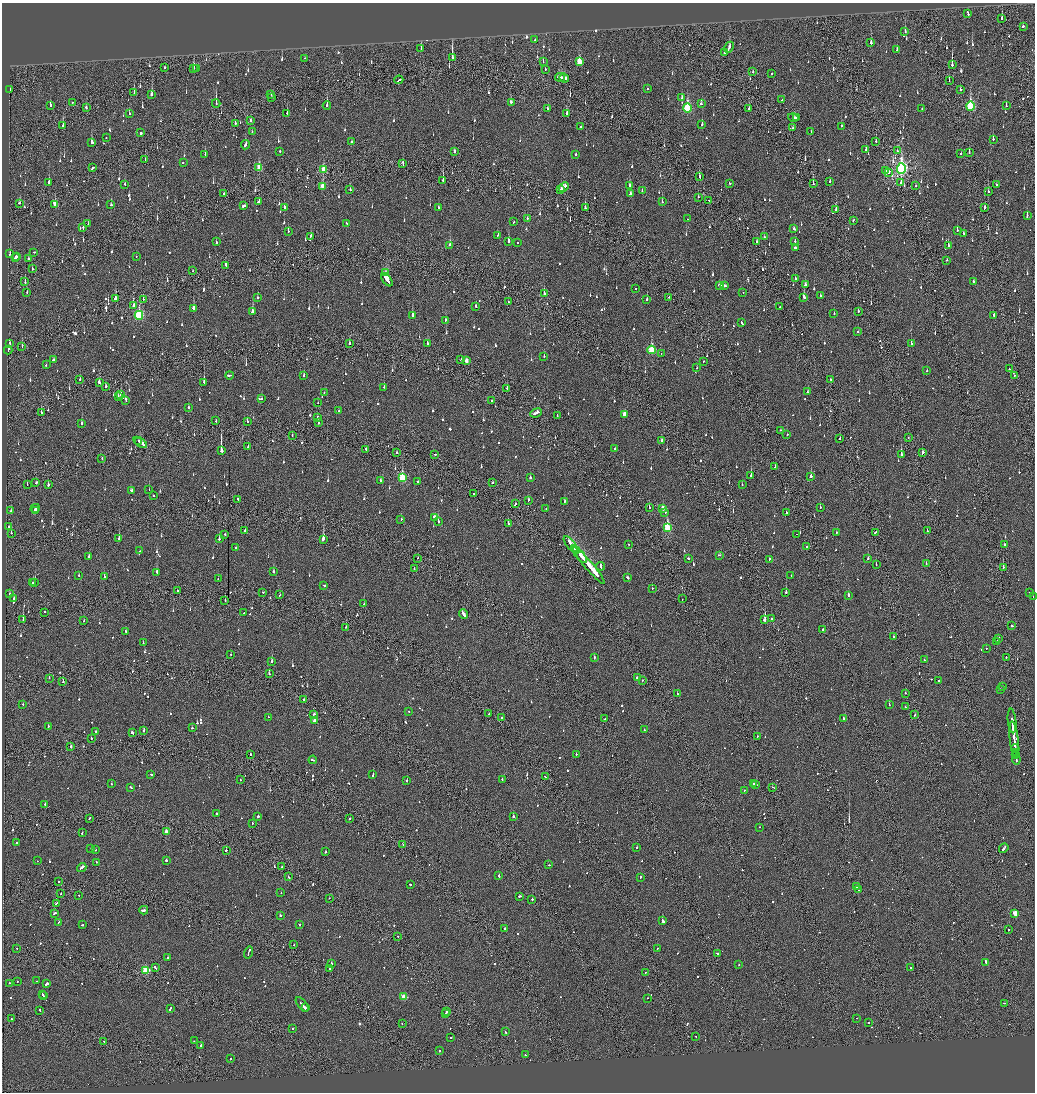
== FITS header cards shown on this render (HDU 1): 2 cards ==
NAXIS1  =                 2065
NAXIS2  =                 2180

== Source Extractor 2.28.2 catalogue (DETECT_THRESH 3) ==
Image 2065 x 2180 px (HDU 1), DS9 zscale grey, zoomed out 1/2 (1 PNG px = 2 x 2 image px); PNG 1037 x 1094 px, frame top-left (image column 1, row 2179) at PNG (2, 3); each listed source drawn as its Kron ellipse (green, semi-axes under 4 px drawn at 4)
Background -0.142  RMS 0.074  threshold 0.223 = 3 sigma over >= 5 px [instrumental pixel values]
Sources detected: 1348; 59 cannot appear on this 1/2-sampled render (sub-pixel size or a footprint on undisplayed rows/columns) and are neither listed nor drawn; of the other 1289, the 500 brightest by FLUX_AUTO listed and drawn (789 fainter detections omitted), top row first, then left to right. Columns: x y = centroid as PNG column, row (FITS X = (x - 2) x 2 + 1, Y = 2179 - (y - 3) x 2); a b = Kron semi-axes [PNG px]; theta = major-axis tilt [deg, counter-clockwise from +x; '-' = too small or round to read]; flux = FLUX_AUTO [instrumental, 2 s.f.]
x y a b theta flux
968 13 4 2 - 170
1002 18 4 2 - 380
1023 26 3 2 - 59
905 32 3 2 - 120
535 40 2 2 - 260
871 43 3 2 - 100
729 47 5 2 - 140
421 48 3 2 - 67
897 50 2 2 - 55
724 52 2 2 - 71
452 57 4 1 - 1100
305 58 2 2 - 61
543 62 2 1 - 59
579 62 4 3 - 350
952 65 3 1 - 1500
165 67 2 2 - 110
194 68 3 2 - 400
196 68 2 1 - 71
545 69 2 2 - 81
753 72 2 1 - 280
771 74 2 2 - 63
560 77 5 2 - 280
564 78 5 3 - 180
399 80 4 2 - 190
949 81 2 1 - 96
648 88 2 2 - 64
10 89 2 2 - 220
960 89 2 2 - 82
134 93 3 1 - 76
152 94 2 2 - 370
271 95 2 1 - 54
272 98 2 2 - 210
682 98 3 2 - 350
782 100 2 1 - 120
511 102 2 2 - 370
72 103 2 1 - 83
216 103 4 1 - 280
701 104 3 2 - 65
50 105 4 2 - 110
327 106 4 2 - 210
970 106 4 3 - 1300
1006 106 2 2 - 170
86 107 3 2 - 100
547 108 2 2 - 69
687 108 4 3 - 1100
749 109 2 2 - 52
922 109 2 1 - 180
287 113 3 2 - 54
129 114 3 2 - 60
567 114 3 2 - 160
793 118 5 2 - 290
797 118 3 2 - 150
250 121 2 2 - 150
235 123 3 2 - 110
702 125 3 2 - 91
63 126 3 2 - 220
842 126 3 2 - 120
581 127 3 2 - 120
793 128 3 2 - 66
252 132 3 2 - 120
811 132 2 2 - 59
141 133 2 2 - 270
106 138 2 2 - 130
993 139 3 2 - 91
876 141 2 2 - 130
351 142 3 2 - 160
92 143 3 2 - 320
246 145 5 2 - 180
866 150 2 2 - 92
897 150 2 2 - 120
280 151 2 2 - 74
455 151 3 2 - 89
969 153 3 2 - 58
205 154 3 1 - 51
576 154 2 2 - 81
961 154 2 2 - 56
145 160 2 1 - 68
183 162 2 2 - 56
403 164 4 1 - 220
259 167 4 3 - 340
92 168 4 2 - 220
901 168 5 4 - 3800
324 169 4 3 - 390
886 170 2 2 - 52
889 173 4 1 - 160
699 177 3 2 - 89
443 180 2 2 - 670
830 181 3 2 - 92
901 182 3 2 - 190
49 183 2 2 - 270
729 183 3 2 - 78
125 184 2 2 - 62
813 184 3 2 - 160
630 185 3 2 - 180
916 185 3 1 - 51
996 185 2 2 - 57
323 186 4 3 - 290
564 187 5 3 - 190
350 190 2 2 - 73
561 190 3 2 - 150
642 191 3 2 - 69
988 192 2 1 - 69
224 194 2 2 - 110
630 194 3 2 - 68
698 197 3 1 - 110
709 200 2 1 - 52
258 202 3 2 - 150
662 202 2 2 - 210
19 203 3 2 - 68
55 204 3 2 - 190
111 205 2 2 - 180
244 206 3 2 - 230
284 207 3 2 - 180
438 208 2 2 - 230
585 208 3 2 - 240
985 208 3 2 - 260
836 210 4 2 - 180
1027 216 4 2 - 70
527 219 3 2 - 55
688 219 2 1 - 68
853 221 2 2 - 55
514 222 2 2 - 63
346 223 2 2 - 58
88 224 2 2 - 74
83 228 3 2 - 90
794 229 3 2 - 78
957 230 3 2 - 120
288 232 2 2 - 120
963 233 2 2 - 80
498 235 2 2 - 92
311 236 2 2 - 68
764 237 2 2 - 54
508 241 3 2 - 400
757 241 3 2 - 68
795 241 2 2 - 58
216 242 3 2 - 99
518 243 2 2 - 66
450 245 2 2 - 290
948 246 2 2 - 450
795 247 3 2 - 61
34 252 2 2 - 100
10 254 3 2 - 83
16 256 2 2 - 120
136 256 2 2 - 59
15 258 3 2 - 210
28 258 2 2 - 310
947 260 2 1 - 110
226 265 2 2 - 100
32 268 2 1 - 60
193 271 2 1 - 69
385 273 3 3 - 99
795 278 2 2 - 65
387 280 7 2 -54 930
973 281 2 2 - 82
25 282 3 2 - 74
805 285 2 2 - 120
720 286 4 2 - 270
724 286 4 2 - 140
635 289 2 2 - 54
27 292 2 2 - 53
743 292 2 2 - 62
544 293 3 2 - 99
820 295 2 2 - 67
257 297 2 2 - 150
669 297 2 2 - 60
804 297 3 2 - 330
115 299 3 3 - 160
143 299 2 2 - 62
647 299 2 2 - 140
508 302 2 2 - 59
133 306 3 2 - 120
476 306 3 2 - 77
779 307 2 1 - 83
194 308 3 2 - 270
858 311 2 2 - 66
252 312 3 2 - 480
834 314 2 2 - 89
139 315 4 3 - 1200
412 315 3 2 - 140
994 315 2 2 - 61
446 320 2 2 - 81
742 323 3 2 - 110
858 332 2 2 - 220
10 343 3 2 - 77
349 343 2 2 - 72
427 343 3 2 - 110
911 343 2 2 - 110
22 346 3 1 - 54
8 350 4 2 - 180
651 350 4 3 - 770
661 353 2 1 - 55
544 356 2 2 - 51
53 360 3 2 - 120
461 360 2 2 - 60
466 361 3 2 - 89
703 361 2 1 - 150
46 365 2 2 - 140
697 368 2 2 - 68
1009 369 2 2 - 50
927 371 2 2 - 78
230 375 4 2 - 190
304 376 3 2 - 92
1014 376 2 2 - 100
80 379 2 2 - 53
831 380 2 1 - 65
99 382 3 2 - 140
204 382 3 2 - 270
106 386 2 1 - 1100
384 387 2 2 - 52
507 388 2 1 - 58
324 392 2 2 - 69
808 392 2 2 - 62
121 395 2 2 - 490
118 396 2 2 - 66
262 399 2 2 - 57
126 401 2 2 - 61
491 401 2 1 - 51
318 402 2 2 - 57
188 407 2 2 - 68
338 411 2 2 - 330
41 413 3 2 - 220
536 413 6 2 22 220
624 414 3 3 - 150
557 415 2 1 - 55
318 417 2 2 - 87
216 421 2 1 - 330
247 421 2 2 - 70
82 423 2 2 - 180
318 423 2 2 - 56
780 430 2 2 - 50
292 435 2 2 - 63
787 435 2 2 - 58
908 437 2 1 - 51
840 438 3 1 - 82
139 441 3 2 - 100
662 441 3 2 - 92
140 442 7 2 -35 330
248 447 2 2 - 60
366 449 2 2 - 79
615 449 2 2 - 120
221 451 4 2 - 1700
397 453 2 2 - 87
923 453 3 2 - 96
434 454 2 2 - 78
901 455 3 2 - 330
102 458 2 1 - 67
775 467 2 2 - 58
751 475 2 2 - 360
811 476 3 2 - 210
402 477 4 3 - 880
530 477 2 2 - 170
381 480 2 2 - 55
418 481 2 2 - 130
36 482 3 2 - 90
492 483 2 2 - 110
27 485 2 1 - 55
48 485 2 2 - 210
742 485 2 2 - 93
131 490 3 2 - 80
149 490 2 1 - 96
473 493 2 1 - 56
153 496 2 2 - 62
238 499 2 1 - 66
528 500 3 2 - 120
565 501 3 2 - 110
515 504 2 2 - 61
820 507 2 2 - 110
35 508 4 2 - 140
649 508 2 2 - 120
663 508 3 3 - 140
546 509 2 2 - 92
35 510 3 1 - 68
11 511 2 2 - 75
665 512 2 1 - 54
786 512 2 2 - 65
435 517 4 2 - 170
401 519 2 1 - 86
438 522 2 2 - 210
508 523 2 2 - 170
9 527 2 2 - 83
667 528 4 3 - 900
245 530 2 2 - 62
927 531 2 2 - 69
836 532 2 2 - 53
875 532 3 2 - 160
11 533 2 2 - 77
225 534 2 2 - 64
796 534 2 1 - 160
119 538 2 2 - 160
219 539 2 2 - 130
323 539 3 2 - 1100
571 544 10 2 -50 1400
628 544 2 2 - 56
1004 544 2 2 - 160
807 547 2 1 - 87
236 548 2 2 - 73
140 551 2 1 - 62
576 551 3 2 - 350
579 554 11 2 -49 1600
719 555 3 2 - 100
89 556 2 2 - 82
418 558 2 1 - 120
688 558 2 2 - 82
769 559 2 2 - 220
868 559 2 2 - 110
926 563 2 2 - 52
876 565 2 2 - 240
589 566 23 2 -49 3500
601 566 4 2 - 330
1003 567 2 2 - 160
414 568 2 2 - 56
273 571 2 2 - 110
157 572 2 2 - 260
79 575 2 2 - 57
791 575 2 2 - 81
104 576 2 2 - 280
627 578 3 2 - 100
218 579 2 1 - 51
33 583 2 2 - 68
35 583 3 2 - 280
324 585 2 2 - 170
652 588 2 2 - 67
177 591 2 2 - 110
263 592 2 2 - 220
786 592 2 2 - 480
1030 593 2 2 - 63
9 594 2 2 - 59
280 595 2 2 - 90
848 595 3 2 - 200
1033 597 2 1 - 240
14 598 2 2 - 94
682 599 2 1 - 79
225 601 2 1 - 67
364 604 2 2 - 54
45 612 2 2 - 78
244 613 2 1 - 60
463 614 5 2 - 230
772 618 2 2 - 50
23 619 2 1 - 380
765 620 2 2 - 2200
84 621 2 2 - 50
1012 626 3 2 - 79
346 627 2 2 - 61
823 629 2 2 - 64
126 631 2 2 - 84
893 637 2 2 - 62
998 638 4 1 - 180
996 641 4 2 - 200
143 643 2 2 - 59
986 648 2 2 - 77
231 654 2 2 - 59
1006 657 2 2 - 71
594 658 2 2 - 82
924 660 2 2 - 52
271 661 3 2 - 220
269 674 2 2 - 110
49 678 2 1 - 62
637 678 3 2 - 78
642 680 2 1 - 300
938 681 2 1 - 96
63 682 2 1 - 250
1002 686 2 1 - 64
1001 689 2 2 - 68
905 693 2 2 - 51
677 694 2 2 - 70
304 699 3 2 - 89
23 705 2 2 - 110
889 705 2 1 - 270
905 707 2 2 - 110
408 711 2 2 - 55
314 714 3 2 - 83
489 714 2 2 - 61
915 715 2 2 - 120
268 717 2 2 - 110
502 718 2 2 - 68
843 718 2 2 - 190
605 719 2 1 - 70
315 720 3 2 - 120
1012 721 12 2 -84 470
48 726 2 2 - 91
192 728 2 2 - 58
144 730 2 2 - 86
644 730 2 2 - 110
96 731 2 2 - 82
132 733 3 2 - 91
757 736 2 2 - 54
91 738 2 2 - 86
1014 740 18 2 -84 1000
71 747 2 2 - 200
1015 749 4 2 - 370
1015 753 3 1 - 170
251 754 2 2 - 100
576 754 2 2 - 74
1016 755 3 1 - 190
1016 759 5 2 - 230
313 760 4 2 - 170
151 774 2 2 - 120
373 774 3 2 - 210
545 777 2 1 - 94
240 780 2 2 - 52
502 780 2 2 - 77
407 781 2 2 - 66
111 784 2 2 - 57
753 784 2 2 - 90
756 784 2 2 - 100
131 787 3 2 - 160
772 787 2 1 - 350
744 790 2 2 - 54
45 804 2 1 - 160
216 813 2 2 - 68
513 816 2 2 - 210
258 817 2 2 - 180
89 818 3 2 - 120
350 818 2 2 - 68
252 823 2 2 - 82
759 827 2 2 - 61
166 832 3 2 - 190
82 833 2 2 - 66
16 843 2 2 - 64
403 844 2 1 - 100
637 847 2 2 - 190
1004 848 5 2 - 150
91 849 2 2 - 73
96 850 2 2 - 50
226 850 2 1 - 120
326 852 2 2 - 77
166 860 2 2 - 240
37 861 2 2 - 57
96 862 2 2 - 100
549 865 2 2 - 55
82 867 5 2 - 230
282 867 2 2 - 110
499 876 3 2 - 64
288 877 2 2 - 82
640 877 2 2 - 76
58 881 2 2 - 59
410 884 2 2 - 79
856 887 4 2 - 160
858 890 3 1 - 130
281 893 2 2 - 58
61 894 2 2 - 50
79 895 2 2 - 86
520 896 3 2 - 120
329 898 2 1 - 61
532 899 2 2 - 110
56 903 4 2 - 160
144 910 4 2 - 210
54 913 4 2 - 110
1015 913 3 3 - 280
280 915 3 2 - 280
663 921 3 2 - 1100
59 922 3 2 - 200
82 925 3 2 - 98
300 925 2 2 - 60
504 929 2 2 - 260
1008 929 2 2 - 75
398 937 2 1 - 85
294 945 2 1 - 91
17 948 2 1 - 65
657 948 2 2 - 64
248 952 6 2 72 210
717 953 2 2 - 120
168 958 2 2 - 75
986 962 3 2 - 550
332 964 2 2 - 150
739 965 2 2 - 74
155 968 3 2 - 140
910 968 2 2 - 100
330 969 2 2 - 77
146 970 3 3 - 830
645 972 2 2 - 54
36 981 2 2 - 55
17 982 2 2 - 58
9 983 2 2 - 77
47 984 4 2 - 570
42 994 2 2 - 120
43 996 2 2 - 92
404 997 3 3 - 460
647 998 2 2 - 52
1004 1003 2 1 - 100
302 1004 8 2 -50 420
170 1008 4 2 - 140
305 1008 2 1 - 95
40 1010 2 2 - 54
447 1011 2 2 - 110
445 1013 2 2 - 140
857 1018 2 2 - 57
11 1019 2 2 - 55
868 1023 2 2 - 70
402 1024 2 1 - 90
293 1028 2 2 - 200
505 1032 3 2 - 52
696 1036 2 1 - 55
450 1037 2 2 - 85
104 1041 2 1 - 90
194 1041 2 2 - 77
201 1045 3 2 - 110
439 1051 2 2 - 98
525 1055 2 2 - 82
231 1058 2 1 - 96
At the frame edge (FLAGS 8, measured only in part): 1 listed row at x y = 1033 597
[789 fainter detections neither listed nor drawn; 59 sub-pixel or undisplayed-footprint detections neither listed nor drawn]